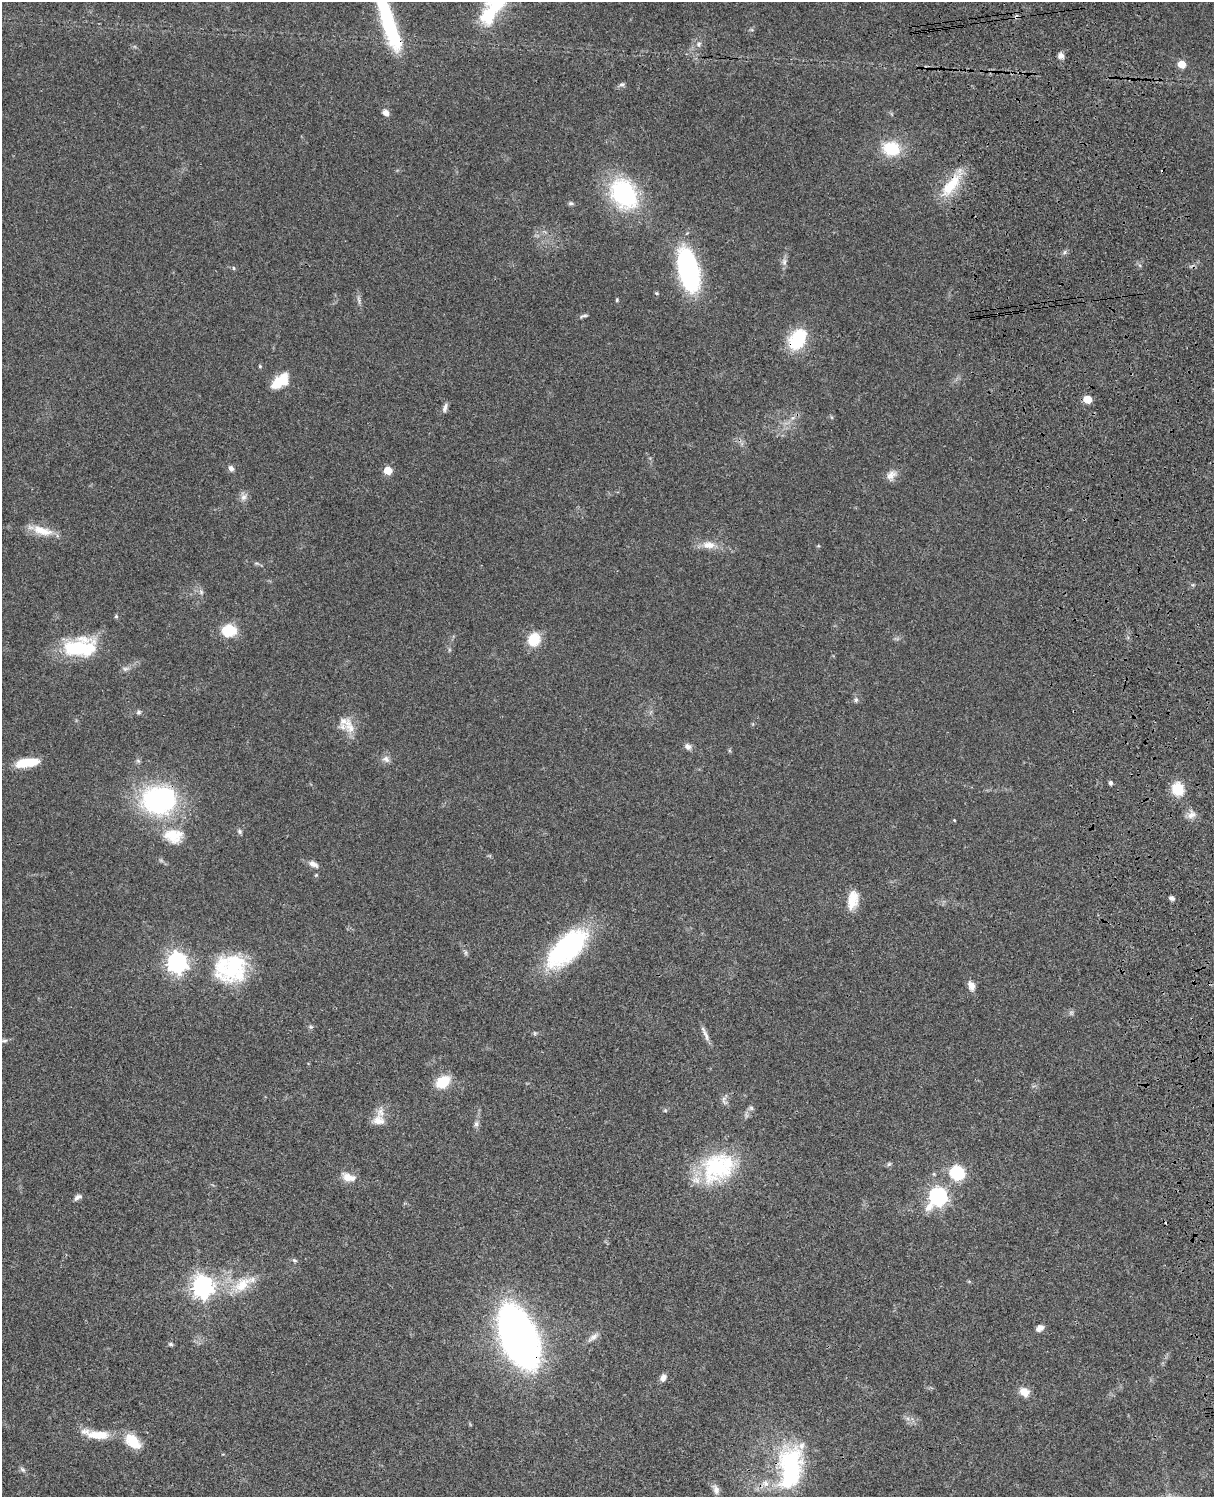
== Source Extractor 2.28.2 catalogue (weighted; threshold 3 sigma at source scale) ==
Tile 6 of 4 x 3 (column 2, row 2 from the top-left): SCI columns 1333-2544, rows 1773-3267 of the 5087 x 4926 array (HDU 1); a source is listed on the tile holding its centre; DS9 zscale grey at full resolution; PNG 1216 x 1499 px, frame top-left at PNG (2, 2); no overlay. Shown black and unused: <1% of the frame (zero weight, under 3 of 4 exposures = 6% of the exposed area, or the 3 px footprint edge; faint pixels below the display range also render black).
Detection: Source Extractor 2.28.2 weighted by HDU 2 'WHT'; one run over the whole footprint, this tile lists its part. Background 0.0787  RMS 0.0058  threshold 0.026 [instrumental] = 3 sigma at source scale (4.5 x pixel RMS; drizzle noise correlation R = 1.50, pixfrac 1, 0.05/0.05 arcsec/px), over >= 5 px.
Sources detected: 96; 1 too faint to see at this stretch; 1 inside a brighter object's white glare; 3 cosmic-ray / hot-pixel residue — not listed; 5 inside a brighter listed object's ellipse — not listed separately; the other 86 listed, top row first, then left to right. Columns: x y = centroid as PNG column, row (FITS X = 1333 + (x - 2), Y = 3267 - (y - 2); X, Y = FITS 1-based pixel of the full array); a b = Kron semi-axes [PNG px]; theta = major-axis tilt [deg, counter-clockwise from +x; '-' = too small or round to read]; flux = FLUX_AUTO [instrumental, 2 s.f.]
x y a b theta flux
489 15 29 20 74 22
390 28 53 16 -69 51
699 44 7 6 - 1.7
1061 56 7 6 - 2.7
1181 64 5 5 - 11
622 84 8 5 13 1.3
386 112 8 7 - 2.8
891 149 17 14 -13 22
951 185 38 13 52 19
624 194 40 30 -57 57
571 203 8 5 0 1.2
1065 252 6 4 70 1.1
784 262 11 7 -90 2.3
233 268 5 3 - 0.62
688 270 34 15 -77 120
656 293 5 4 - 0.79
359 300 10 3 -69 1.3
617 300 5 4 - 0.62
585 316 8 4 1 1.2
797 339 28 18 61 24
260 366 5 4 - 0.6
280 381 19 10 37 16
1087 399 5 5 - 13
445 408 13 5 74 2
231 468 8 6 -58 2.1
388 470 6 5 - 11
891 475 16 11 54 4.4
243 497 11 8 65 2.8
41 530 34 10 -16 11
709 545 19 10 -3 6.9
201 592 6 6 - 1.4
116 616 5 4 - 0.92
228 631 13 12 - 18
534 639 16 14 67 13
80 647 38 21 6 38
125 669 9 6 6 1.7
856 700 7 5 -77 1.3
139 712 6 6 - 1.2
350 728 17 12 -17 7.1
688 747 9 7 -30 2.4
386 759 11 8 -33 2.7
27 763 24 8 8 16
1110 783 5 5 - 1.2
1178 789 14 12 -67 14
159 800 40 33 4 90
1192 815 14 9 22 3.8
954 820 4 3 - 0.46
239 831 7 6 - 1.3
173 835 26 24 -35 18
313 864 13 7 -23 3.3
316 875 5 4 - 0.64
1172 898 6 5 - 1.7
852 900 23 12 79 10
567 948 51 24 43 82
177 962 8 7 - 320
233 969 37 29 54 44
971 986 13 8 -70 3.7
311 1027 6 4 -42 0.93
705 1034 24 5 -67 3.1
4 1041 10 5 1 1.4
443 1082 12 9 37 20
724 1100 15 6 -76 2.2
751 1108 6 6 - 1.3
665 1110 5 5 - 0.76
378 1120 15 12 -12 6.1
476 1124 8 6 76 1.7
889 1164 7 4 44 0.92
718 1167 44 33 32 52
957 1173 15 13 -28 25
348 1177 18 10 -17 6.3
938 1196 9 8 - 200
78 1197 10 6 32 2.2
294 1260 7 5 -19 1.1
242 1285 30 16 39 16
203 1286 8 8 - 380
1040 1328 9 7 30 3
519 1336 37 18 -67 600
593 1337 18 6 40 3.2
171 1344 7 5 -4 1.1
663 1378 8 6 63 3.1
1024 1392 10 8 -44 6.9
98 1435 31 10 -2 14
133 1441 21 12 -47 13
790 1467 54 27 86 70
23 1469 9 5 -45 1.4
716 1489 13 7 -72 2.9
Overlapping masked pixels (flux is a lower limit): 5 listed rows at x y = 390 28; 951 185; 797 339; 159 800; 519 1336